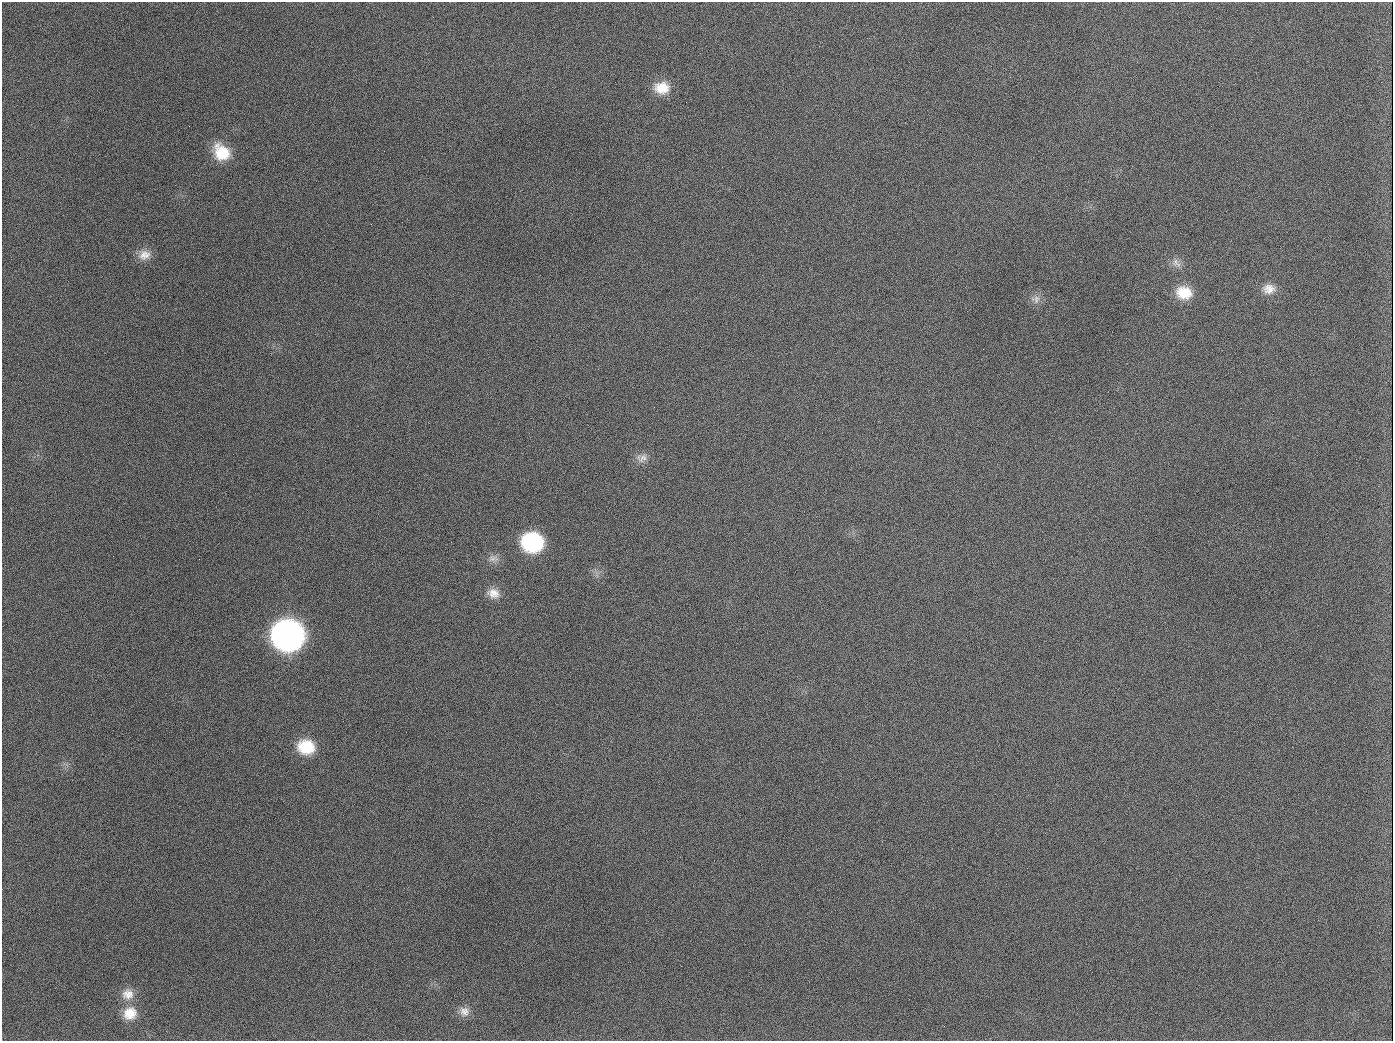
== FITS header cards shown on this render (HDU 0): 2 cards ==
NAXIS1  =                 1391
NAXIS2  =                 1039

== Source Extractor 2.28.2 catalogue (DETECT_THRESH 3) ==
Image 1391 x 1039 px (HDU 0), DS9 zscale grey, 1 PNG px = 1 image px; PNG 1395 x 1043 px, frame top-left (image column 1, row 1039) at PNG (2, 2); no overlay
Background 1730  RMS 75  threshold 225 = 3 sigma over >= 5 px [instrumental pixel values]
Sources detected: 19; all 19 listed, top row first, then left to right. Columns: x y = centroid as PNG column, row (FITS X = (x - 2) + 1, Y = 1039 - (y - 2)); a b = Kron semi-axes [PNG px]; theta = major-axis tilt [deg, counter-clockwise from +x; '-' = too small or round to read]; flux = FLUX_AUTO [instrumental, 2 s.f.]
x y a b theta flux
662 88 19 15 -1 1.1e+05
189 126 3 2 - 6.7e+03
222 152 20 16 -47 1.6e+05
144 255 17 13 17 5.7e+04
1175 262 11 8 86 3.0e+04
1269 289 17 13 0 6.0e+04
1184 293 19 15 -13 1.2e+05
1036 299 12 10 79 3.3e+04
654 407 2 2 - 4.1e+03
642 458 16 12 15 4.0e+04
532 542 18 16 -11 5.5e+05
493 559 16 8 -1 3.5e+04
493 593 17 12 -16 5.8e+04
288 635 19 18 - 3.8e+06
306 747 19 15 -10 1.8e+05
128 994 16 14 8 6.2e+04
464 1011 13 12 - 3.9e+04
130 1013 18 16 25 9.7e+04
944 1026 3 2 - 6.1e+03